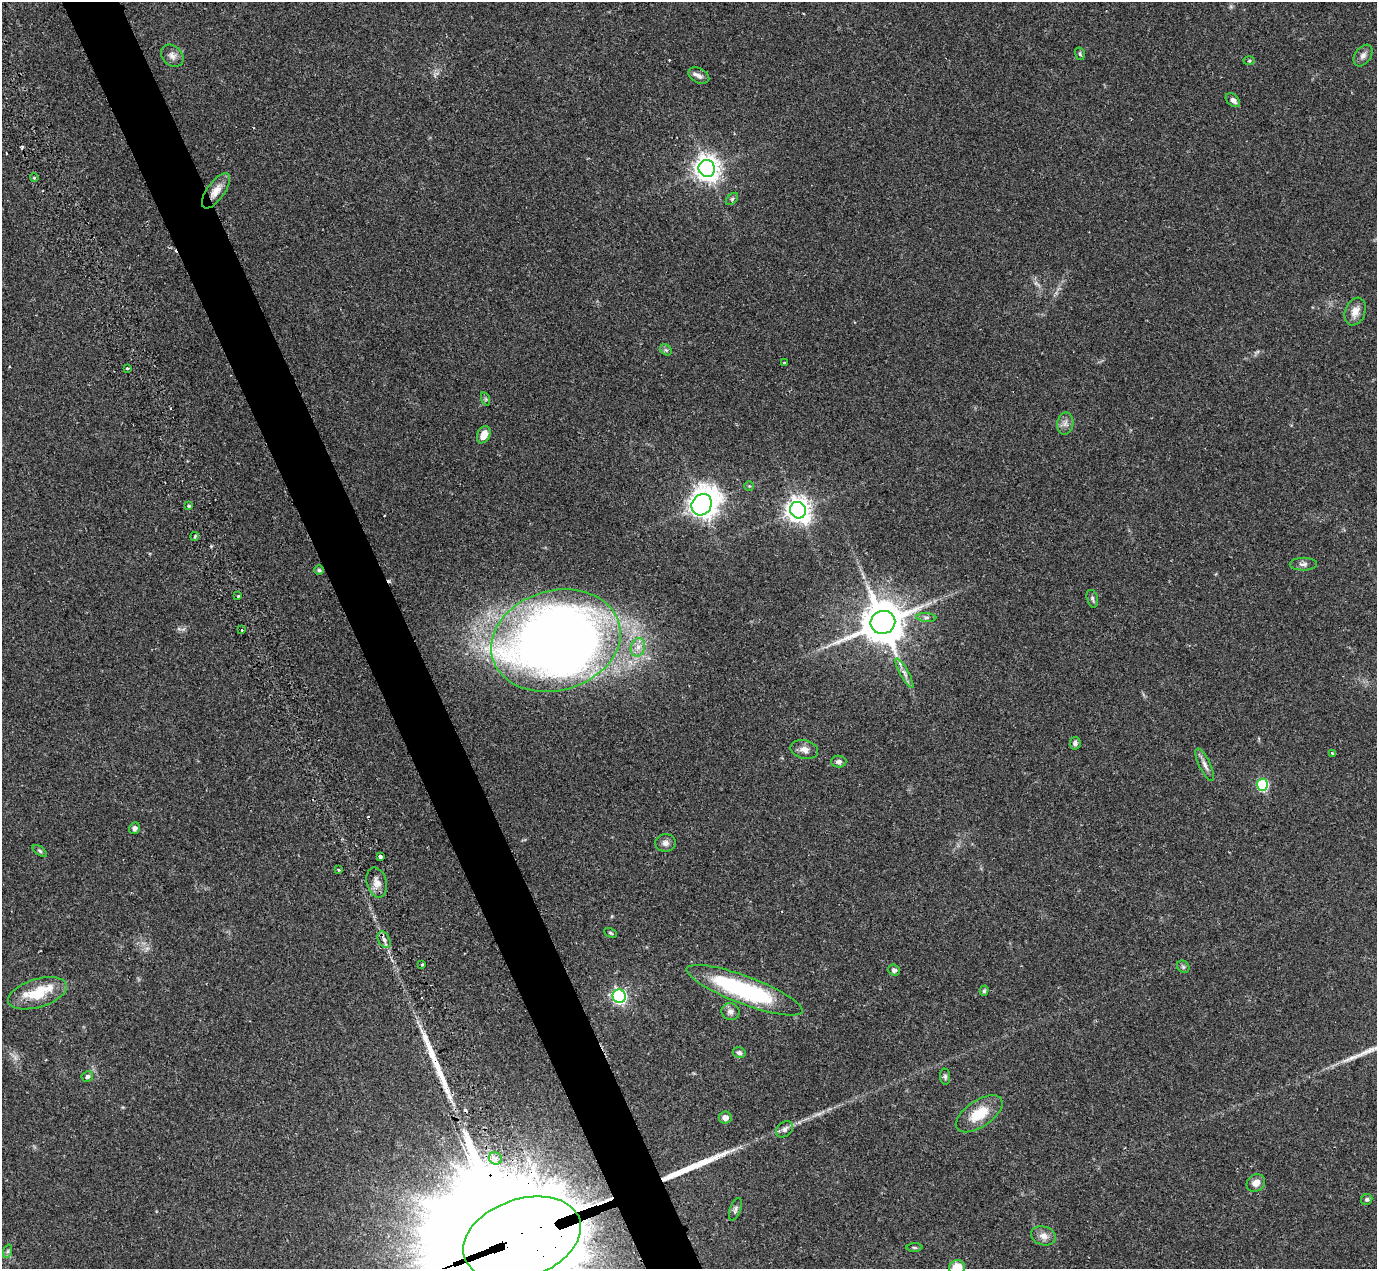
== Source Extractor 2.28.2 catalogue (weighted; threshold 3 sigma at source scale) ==
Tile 11 of 4 x 4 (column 3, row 3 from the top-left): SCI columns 2900-4274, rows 1558-2824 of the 5747 x 5795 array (HDU 1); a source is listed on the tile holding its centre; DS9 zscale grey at full resolution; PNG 1379 x 1271 px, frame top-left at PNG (2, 2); each listed source drawn as its Kron ellipse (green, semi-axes under 4 px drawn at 4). Shown black and unused: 4% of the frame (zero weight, under 2 of 3 exposures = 9% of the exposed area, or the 3 px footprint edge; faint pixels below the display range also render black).
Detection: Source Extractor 2.28.2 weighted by HDU 2 'WHT'; one run over the whole footprint, this tile lists its part. Background 0.0827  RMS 0.0057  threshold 0.0258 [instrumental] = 3 sigma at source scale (4.5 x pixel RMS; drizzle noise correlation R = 1.50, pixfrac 1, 0.05/0.05 arcsec/px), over >= 5 px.
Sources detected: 76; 4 cosmic-ray / hot-pixel residue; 2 long thin detections or spike segments (spike, bleed or trail) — neither listed nor drawn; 1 inside a brighter listed object's ellipse — not listed separately; the other 69 listed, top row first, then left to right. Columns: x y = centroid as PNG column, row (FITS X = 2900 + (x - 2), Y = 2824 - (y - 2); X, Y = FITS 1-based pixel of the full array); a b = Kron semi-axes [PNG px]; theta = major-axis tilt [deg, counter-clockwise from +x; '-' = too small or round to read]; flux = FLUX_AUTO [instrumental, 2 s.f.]
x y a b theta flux
1080 54 6 5 - 0.89
1363 55 12 8 55 2.6
172 56 12 9 -43 3.1
1249 61 6 4 2 0.68
699 76 11 7 -27 2.6
1233 100 8 5 -41 2.6
707 168 8 8 - 510
34 178 4 2 - 0.53
216 191 21 9 55 6.3
732 199 7 4 45 1.1
1355 311 14 10 68 5.4
666 350 6 5 - 0.96
784 363 3 2 - 0.44
127 368 3 3 - 1.5
486 399 7 4 -71 0.91
1065 424 11 8 83 2.7
484 435 9 6 65 6.3
749 486 5 5 - 0.62
702 505 11 9 54 580
188 506 3 3 - 1.3
798 510 8 8 - 480
195 536 4 3 - 0.64
1303 564 13 6 1 2.1
319 570 5 5 - 0.89
238 596 3 3 - 0.89
1092 599 9 5 -74 1.2
926 617 10 4 -4 1.4
883 622 12 11 - 2200
242 630 2 2 - 0.68
556 641 66 50 16 830
638 647 9 7 74 3.5
904 673 17 4 -60 2.6
1075 743 6 5 - 1.8
804 749 14 9 -12 3.7
1332 753 3 3 - 0.65
839 762 7 6 - 1.6
1205 765 18 5 -64 2.9
1262 785 6 5 - 51
135 828 6 5 - 1.8
666 843 10 9 - 2.6
40 851 8 4 -36 1
380 857 4 3 - 3.4
338 870 3 3 - 1.2
377 882 15 10 -75 4.5
610 933 7 4 -27 0.81
384 940 9 5 -62 1.9
422 964 3 3 - 1
1183 967 7 5 -46 1.1
894 970 6 5 - 1.7
745 990 62 14 -21 72
984 991 5 4 - 0.87
37 993 30 14 16 19
619 996 7 6 - 120
730 1012 9 8 - 2.7
739 1053 6 5 - 1.5
87 1077 6 5 - 1.5
945 1077 8 5 -83 1.1
979 1114 26 13 34 15
725 1118 6 6 - 3.1
785 1129 9 7 38 2.3
495 1158 7 6 - 2.6
1256 1183 10 8 34 4.2
1367 1199 6 5 - 1.1
735 1209 12 5 69 1.6
1043 1236 13 9 -16 3.9
522 1238 61 39 19 57000
914 1248 8 4 -1 0.82
8 1251 7 4 71 1.1
957 1268 8 7 - 10
Overlapping masked pixels (flux is a lower limit): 1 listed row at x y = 522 1238
Isophote crosses this tile's border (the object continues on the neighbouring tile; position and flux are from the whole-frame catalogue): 2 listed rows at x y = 522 1238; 957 1268